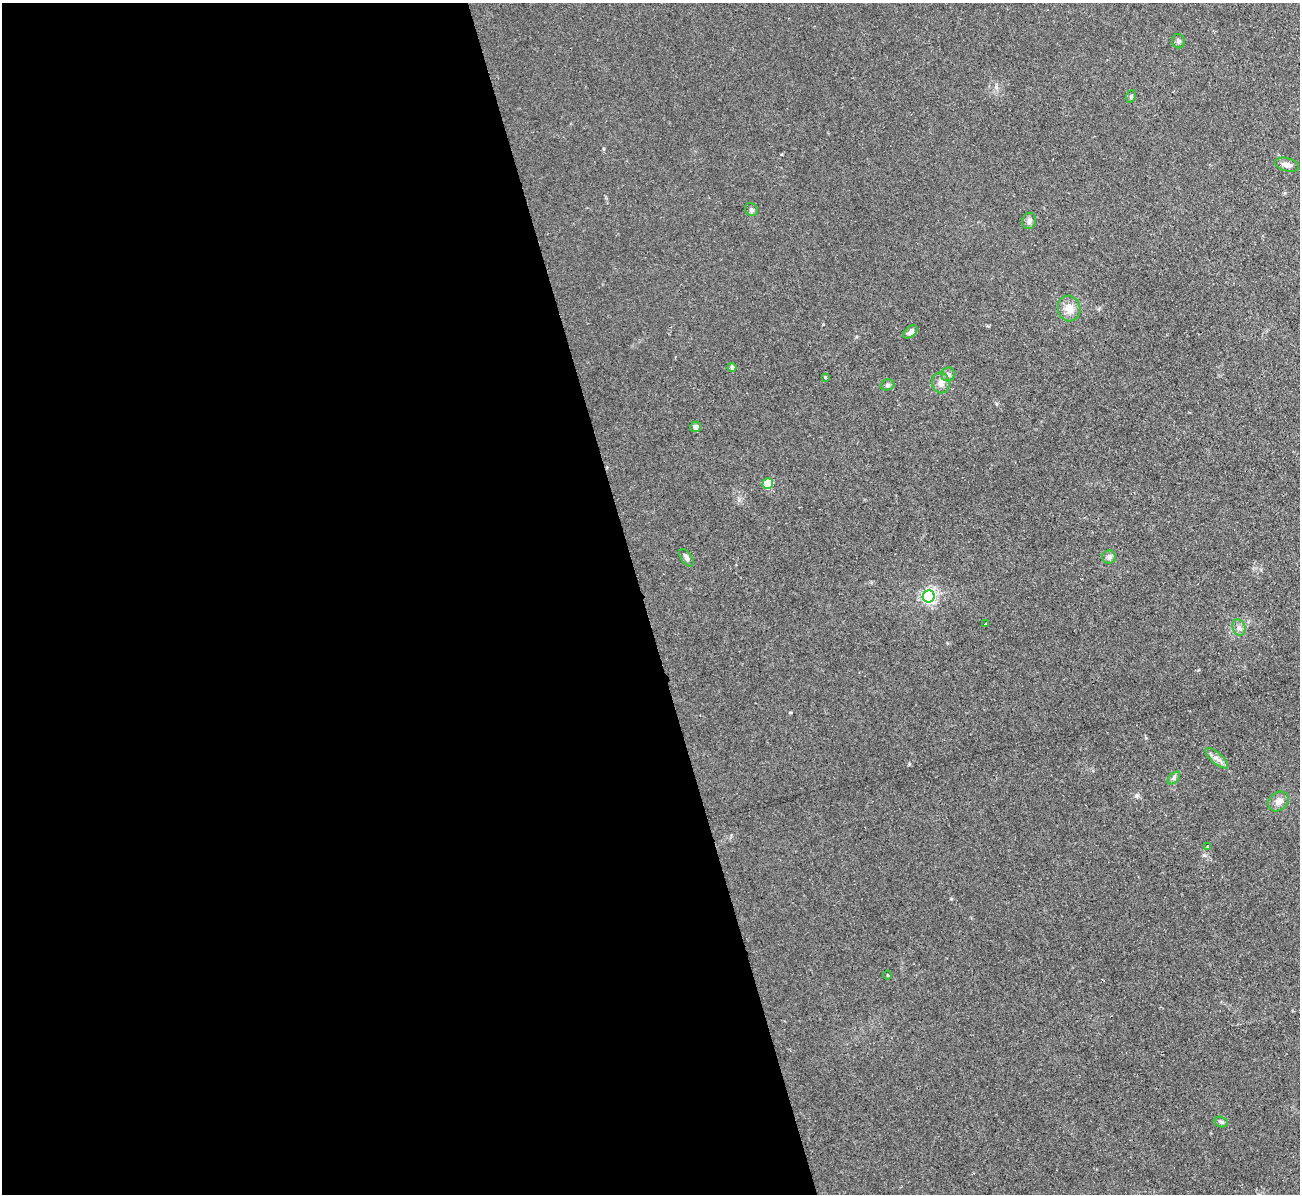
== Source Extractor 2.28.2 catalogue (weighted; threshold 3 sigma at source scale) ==
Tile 9 of 4 x 4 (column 1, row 3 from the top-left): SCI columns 1-1298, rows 1335-2526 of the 5208 x 5178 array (HDU 1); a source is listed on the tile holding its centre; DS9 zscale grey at full resolution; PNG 1302 x 1196 px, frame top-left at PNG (2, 3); each listed source drawn as its Kron ellipse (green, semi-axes under 4 px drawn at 4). Shown black and unused: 49% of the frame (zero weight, under 2 of 3 exposures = <1% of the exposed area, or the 3 px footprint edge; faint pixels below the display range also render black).
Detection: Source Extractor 2.28.2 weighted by HDU 2 'WHT'; one run over the whole footprint, this tile lists its part. Background 0.0582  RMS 0.0063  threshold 0.0282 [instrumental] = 3 sigma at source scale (4.5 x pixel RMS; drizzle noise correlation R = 1.50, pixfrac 1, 0.05/0.05 arcsec/px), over >= 5 px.
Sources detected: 25; all 25 listed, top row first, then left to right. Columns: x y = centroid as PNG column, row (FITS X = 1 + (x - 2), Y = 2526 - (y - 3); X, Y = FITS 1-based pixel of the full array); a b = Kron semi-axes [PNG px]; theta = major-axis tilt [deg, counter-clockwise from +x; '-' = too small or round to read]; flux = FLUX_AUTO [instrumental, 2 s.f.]
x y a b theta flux
1178 41 7 6 - 1.5
1131 96 6 4 71 0.9
1287 165 12 6 -15 3
751 209 7 6 - 1.3
1029 221 8 6 79 2.2
1069 308 13 11 -79 6.3
910 332 8 5 40 2
732 367 4 4 - 1.5
948 374 7 6 - 1.8
825 377 3 2 - 0.95
941 383 10 8 -81 3.5
887 385 7 5 15 1.4
696 427 5 5 - 2.8
768 484 5 5 - 26
1109 557 7 6 - 1.7
686 558 10 5 -56 1.9
929 596 6 6 - 160
986 624 2 2 - 0.69
1239 628 8 6 -75 2.3
1217 758 14 5 -41 2.9
1174 778 7 4 46 1.4
1278 801 11 9 44 3.9
1208 846 4 2 - 0.46
888 975 5 3 - 0.52
1221 1122 7 5 -17 1.2